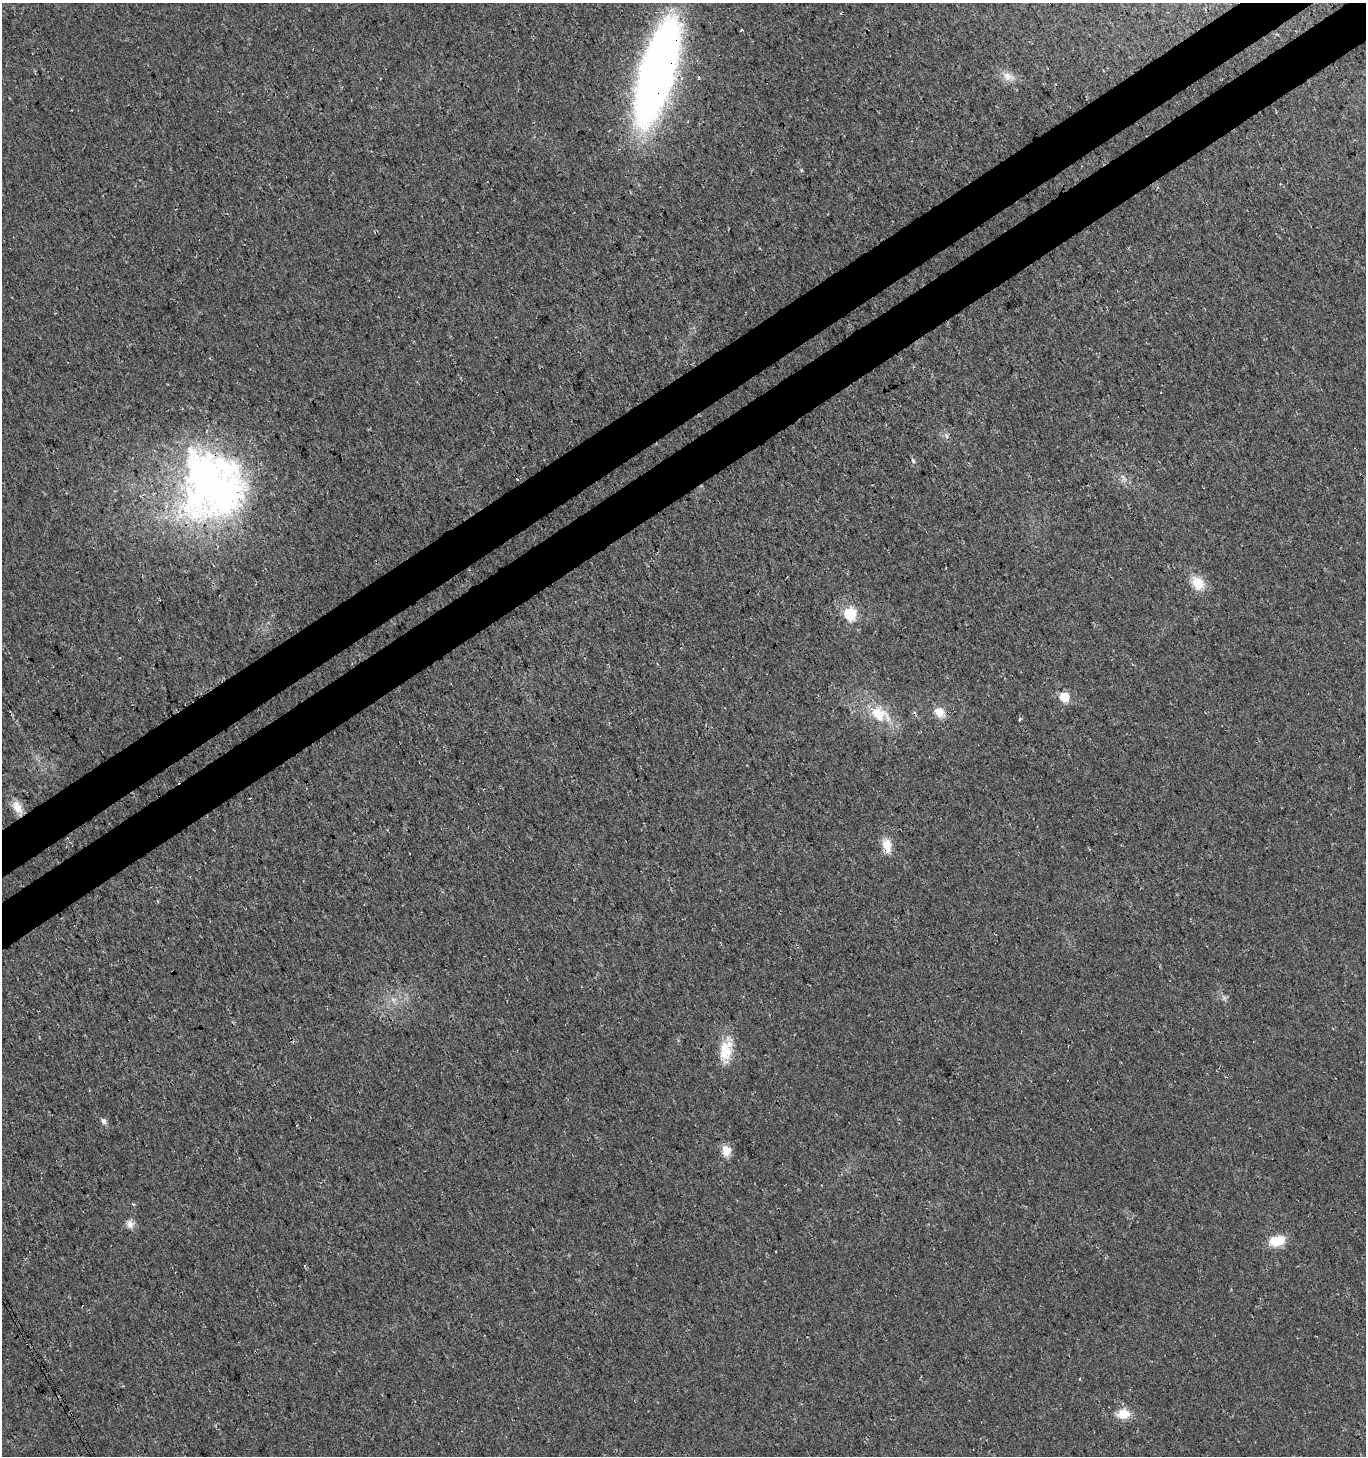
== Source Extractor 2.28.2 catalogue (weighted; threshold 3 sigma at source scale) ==
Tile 10 of 4 x 4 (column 2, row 3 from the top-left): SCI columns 1570-2933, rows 1504-2957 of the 5806 x 5921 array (HDU 1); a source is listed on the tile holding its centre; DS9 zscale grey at full resolution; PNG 1368 x 1458 px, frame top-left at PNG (2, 3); no overlay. Shown black and unused: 7% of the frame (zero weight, under 3 of 4 exposures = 5% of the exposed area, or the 3 px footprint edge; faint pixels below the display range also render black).
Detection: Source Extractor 2.28.2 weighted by HDU 2 'WHT'; one run over the whole footprint, this tile lists its part. Background 0.0165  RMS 0.007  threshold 0.0317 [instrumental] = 3 sigma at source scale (4.5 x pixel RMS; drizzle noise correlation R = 1.50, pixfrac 1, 0.0396/0.0396 arcsec/px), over >= 5 px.
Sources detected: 24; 1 inside a brighter listed object's ellipse — not listed separately; the other 23 listed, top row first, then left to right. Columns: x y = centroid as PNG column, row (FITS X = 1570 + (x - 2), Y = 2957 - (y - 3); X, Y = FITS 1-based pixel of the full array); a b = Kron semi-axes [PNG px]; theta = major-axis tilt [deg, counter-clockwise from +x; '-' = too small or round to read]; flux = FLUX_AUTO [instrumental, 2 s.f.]
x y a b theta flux
741 30 3 3 - 1.1
657 72 83 25 74 540
1007 76 13 11 -54 6.2
913 461 7 4 -64 1.2
1123 477 12 3 -48 1.7
213 486 86 73 -56 310
1198 583 16 12 -54 14
850 614 6 6 - 78
1064 697 6 5 - 29
939 712 13 11 -46 8.2
879 714 31 18 -25 23
1020 719 3 3 - 5.6
17 807 20 10 -61 8.1
887 845 18 11 -79 9
394 1000 8 6 -20 2.9
726 1050 30 15 78 17
104 1121 6 5 - 2.8
726 1150 13 10 -75 8
130 1224 11 8 -77 4.1
1277 1241 14 9 13 19
775 1252 3 2 - 0.82
1080 1378 3 2 - 0.64
1123 1414 15 11 10 10
Overlapping masked pixels (flux is a lower limit): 4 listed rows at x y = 657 72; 213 486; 17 807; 887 845